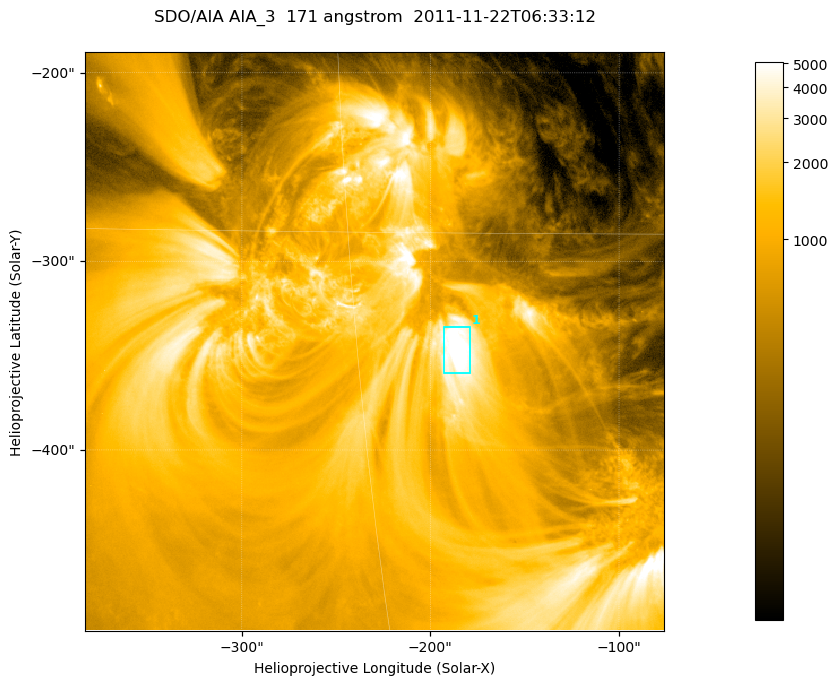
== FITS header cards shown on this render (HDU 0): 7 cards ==
TELESCOP= 'SDO/AIA '
INSTRUME= 'AIA_3   '
WAVELNTH=                  171
WAVEUNIT= 'angstrom'
DATE-OBS= '2011-11-22T06:33:12.34'
CTYPE1  = 'HPLN-TAN'
CTYPE2  = 'HPLT-TAN'

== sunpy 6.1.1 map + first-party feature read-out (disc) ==
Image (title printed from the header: SDO/AIA AIA_3  171 angstrom  2011-11-22T06:33:12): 512 x 512 px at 0.599 arcsec/px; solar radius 971 arcsec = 1620 px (partial field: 3.2% of the solar disc is inside the frame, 100% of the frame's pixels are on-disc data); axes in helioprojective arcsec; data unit not stated in the header (colour bar unlabelled)
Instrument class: DISC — disc imager (sunpy class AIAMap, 171 A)
Bright regions (active regions / flare kernels): reference = the on-disc median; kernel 5 px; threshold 5 sigma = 3668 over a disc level ~932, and >= 1.15x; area >= 262 px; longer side >= 6 px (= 3.6 arcsec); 1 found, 1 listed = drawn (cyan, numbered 1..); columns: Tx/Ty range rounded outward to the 2 arcsec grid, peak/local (2 s.f.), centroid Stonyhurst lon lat
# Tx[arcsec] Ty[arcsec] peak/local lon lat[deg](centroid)
1 -194..-178 -360..-334 7.6 -12 -19